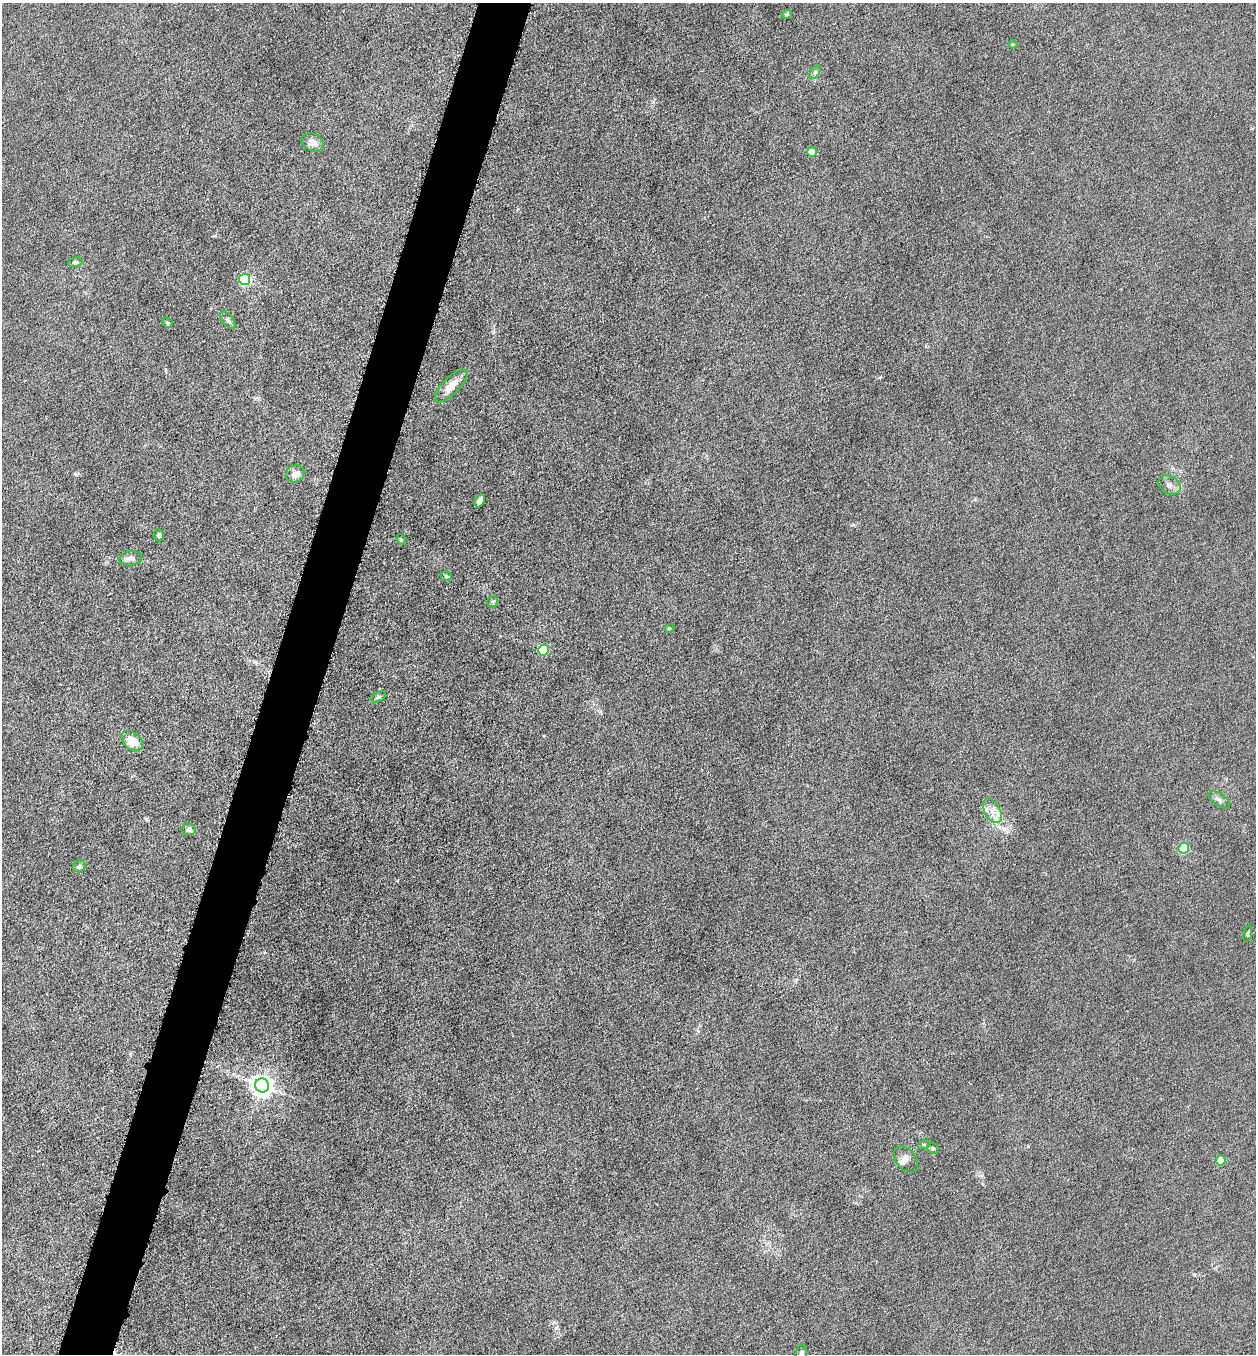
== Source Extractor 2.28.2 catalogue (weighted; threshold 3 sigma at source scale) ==
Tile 7 of 4 x 4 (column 3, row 2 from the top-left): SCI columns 2651-3904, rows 2707-4058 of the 5429 x 5413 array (HDU 1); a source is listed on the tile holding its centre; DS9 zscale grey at full resolution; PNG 1258 x 1356 px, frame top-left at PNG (2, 3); each listed source drawn as its Kron ellipse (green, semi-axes under 4 px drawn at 4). Shown black and unused: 4% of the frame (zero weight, under 4 of 8 exposures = <1% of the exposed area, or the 3 px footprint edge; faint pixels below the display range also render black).
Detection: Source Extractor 2.28.2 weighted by HDU 2 'WHT'; one run over the whole footprint, this tile lists its part. Background 0.0481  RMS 0.0055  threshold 0.0225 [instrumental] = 3 sigma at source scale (4.09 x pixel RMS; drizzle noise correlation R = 1.36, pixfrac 0.8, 0.05/0.05 arcsec/px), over >= 5 px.
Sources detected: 37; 3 inside a brighter listed object's ellipse — not listed separately; the other 34 listed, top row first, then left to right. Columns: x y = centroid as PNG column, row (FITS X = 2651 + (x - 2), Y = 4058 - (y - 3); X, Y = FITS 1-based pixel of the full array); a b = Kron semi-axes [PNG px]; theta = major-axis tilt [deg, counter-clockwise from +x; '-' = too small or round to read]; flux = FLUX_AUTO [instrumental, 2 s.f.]
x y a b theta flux
787 14 5 4 - 0.77
1013 44 4 4 - 0.54
815 72 7 4 57 1
313 142 12 9 -28 3.4
812 152 5 4 - 8.8
75 262 7 5 16 1.2
244 279 5 5 - 67
228 320 10 5 -50 1.4
167 323 6 4 -46 0.84
451 386 21 8 46 6.2
295 474 10 8 30 3.9
1169 485 12 8 -29 2.8
480 501 7 4 63 2.2
159 535 6 5 - 1.3
401 539 5 4 - 0.57
131 558 11 7 6 2.5
446 576 6 4 -19 0.89
493 602 6 5 - 0.85
669 628 5 3 - 0.57
544 650 5 5 - 32
378 697 8 4 26 1
132 741 12 8 -38 8
1219 800 12 6 -35 1.7
992 811 13 8 -61 4.1
189 830 7 5 -6 1.5
1184 848 5 5 - 31
79 866 6 5 - 1.7
1248 934 8 3 78 0.65
262 1085 7 7 - 390
924 1144 6 4 18 0.67
933 1148 6 5 - 0.83
906 1159 14 10 -51 3
1221 1160 5 5 - 12
801 1353 8 6 84 1.5
Isophote crosses this tile's border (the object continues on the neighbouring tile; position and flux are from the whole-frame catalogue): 1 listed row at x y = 801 1353
Unlisted compact peaks at least as high as the median listed source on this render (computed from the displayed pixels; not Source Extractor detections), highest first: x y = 76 474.